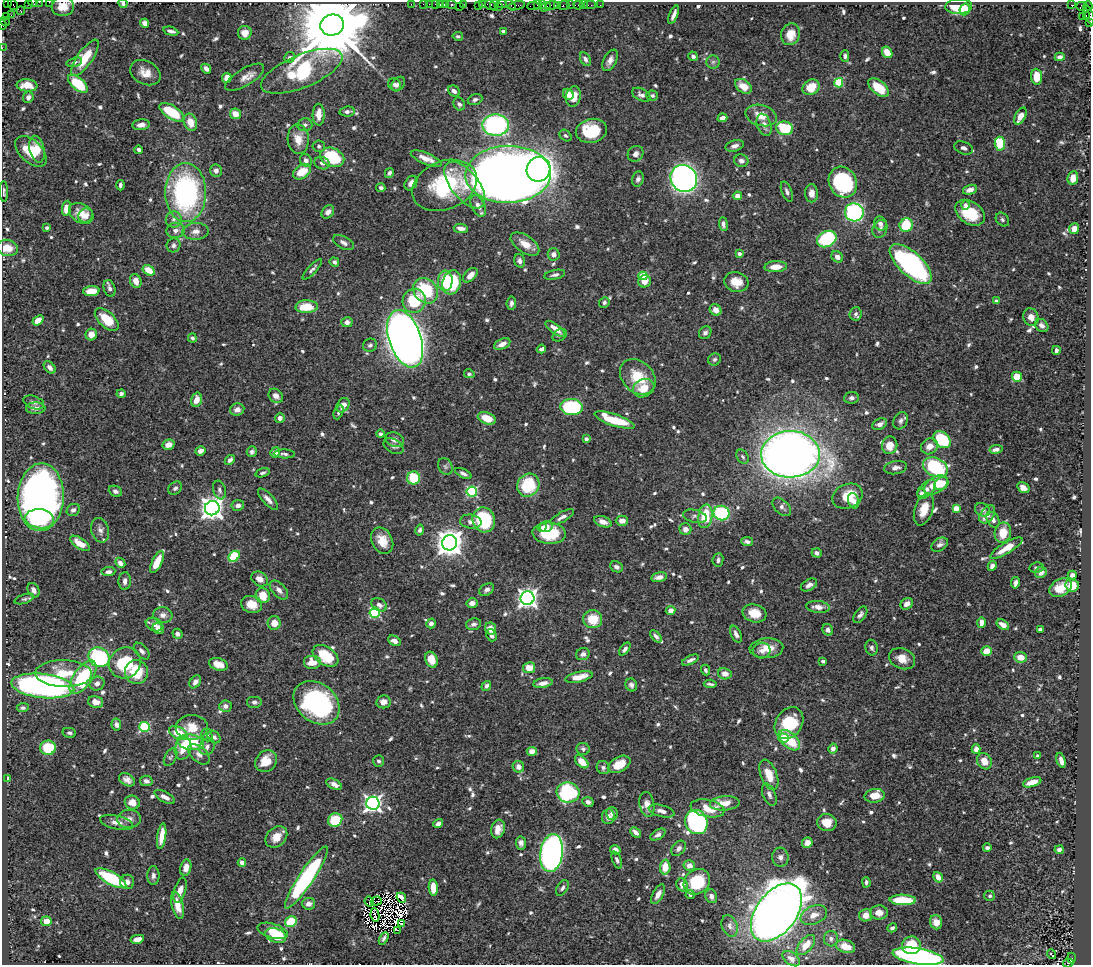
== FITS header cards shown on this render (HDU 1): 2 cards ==
NAXIS1  =                 1089
NAXIS2  =                  963

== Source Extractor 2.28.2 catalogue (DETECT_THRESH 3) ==
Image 1089 x 963 px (HDU 1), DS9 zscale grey, 1 PNG px = 1 image px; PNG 1093 x 967 px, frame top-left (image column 1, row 963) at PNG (2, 2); each listed source drawn as its Kron ellipse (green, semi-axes under 4 px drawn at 4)
Background 1.11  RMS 0.019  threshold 0.0556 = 3 sigma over >= 5 px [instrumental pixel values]
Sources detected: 787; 7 with non-positive FLUX_AUTO (blend fragments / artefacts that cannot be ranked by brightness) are neither listed nor drawn; of the other 780, the 500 brightest by FLUX_AUTO listed and drawn (280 fainter detections omitted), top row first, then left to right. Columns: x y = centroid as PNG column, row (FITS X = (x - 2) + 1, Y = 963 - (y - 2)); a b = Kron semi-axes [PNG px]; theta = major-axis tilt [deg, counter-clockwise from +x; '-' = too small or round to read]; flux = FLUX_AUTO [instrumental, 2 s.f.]
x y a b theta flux
33 2 4 2 - 110
39 2 2 2 - 8.5
49 2 2 2 - 22
7 3 2 2 - 6.1
28 3 2 2 - 32
123 3 4 4 - 2.9
13 4 6 2 -54 37
411 4 2 2 - 26
423 4 2 2 - 23
429 4 2 2 - 32
445 4 3 3 - 75
451 4 5 3 - 110
463 4 3 2 - 65
502 4 4 2 - 160
436 5 4 3 - 230
440 5 3 2 - 81
478 5 4 2 - 95
483 5 4 3 - 160
491 5 6 4 -24 200
494 5 6 3 83 200
511 5 6 3 -50 29
517 5 8 3 11 240
537 5 3 2 - 78
542 5 3 3 - 40
552 5 7 3 5 190
558 5 3 2 - 85
564 5 6 3 10 110
570 5 2 2 - 18
578 5 5 3 - 100
583 5 2 2 - 18
590 5 6 2 0 17
600 5 2 2 - 10
1072 5 3 2 - 680
63 6 11 9 8 18
459 6 2 2 - 23
498 6 4 2 - 44
534 6 6 3 6 150
1082 6 5 4 - 31
1088 6 5 2 - 37
546 7 6 3 29 190
959 7 13 7 2 47
965 9 6 5 - 18
21 11 4 3 - 59
11 15 2 2 - 30
674 15 10 3 68 5.3
1089 15 11 3 -66 250
1082 16 2 2 - 30
1086 16 3 2 - 59
6 17 2 2 - 35
5 21 5 3 - 89
1089 22 3 2 - 66
145 23 5 4 - 7.3
2 25 5 2 - 43
332 25 12 10 15 20000
171 31 8 3 -14 4.3
503 31 4 3 - 3.4
245 33 7 7 - 9.4
790 34 11 9 72 19
458 36 5 4 - 2.8
2 48 2 2 - 21
887 52 6 5 - 18
693 56 5 4 - 4.2
845 56 5 4 - 3.6
289 57 6 5 - 2.8
1060 57 5 4 - 5.4
85 58 21 7 55 37
585 59 7 5 -61 4.1
610 60 11 6 62 7.6
74 62 8 4 16 3.6
713 62 6 6 - 3.2
206 69 5 4 - 5.2
302 71 43 16 22 170
145 73 16 11 -27 15
245 77 22 8 31 12
1037 77 8 5 -84 22
227 78 5 4 - 14
839 83 4 4 - 71
78 84 12 6 -41 62
394 84 7 6 - 4
398 84 8 5 50 5.3
27 85 10 6 -5 19
743 86 9 6 -36 18
811 87 9 7 34 26
879 88 12 6 -40 36
454 91 6 5 - 5.3
568 94 6 5 - 14
641 95 10 6 -28 5
652 96 6 5 - 3.5
28 97 6 5 - 6.3
573 97 10 7 77 18
475 99 7 5 20 3.7
459 104 7 5 -66 4.5
347 111 7 5 8 5
172 112 14 6 -32 60
235 114 6 5 - 13
319 115 11 6 88 15
761 115 16 10 -16 18
1020 116 9 5 61 12
722 118 5 4 - 7.5
190 122 9 6 -69 17
141 125 8 5 7 7.2
305 125 7 6 - 4
496 125 13 11 -3 240
764 125 11 7 -72 8.1
785 128 8 7 - 73
591 131 16 12 13 59
565 135 6 5 - 2.9
298 139 15 10 -85 17
1000 144 7 5 -86 58
319 146 6 5 - 3.1
735 146 9 5 16 5.2
964 148 9 6 -22 4.9
37 149 13 7 -76 19
139 150 4 3 - 3.9
31 151 19 11 -43 31
636 154 8 7 - 5.2
332 157 12 9 -23 85
426 159 16 5 -23 13
306 160 6 5 - 5.2
741 161 7 6 - 4.2
322 163 8 6 -15 4.6
538 169 12 11 - 410
216 171 6 6 - 4.4
302 172 10 6 33 24
389 173 5 4 - 3.2
508 174 43 28 1 2300
684 178 14 13 - 550
1073 178 7 5 80 13
638 179 7 6 - 4.5
843 182 16 13 -62 130
411 183 8 5 57 8.5
120 185 5 3 - 3.8
445 185 34 24 22 120
465 185 28 14 -52 31
381 188 4 4 - 2.9
970 190 7 4 18 7.3
4 191 10 3 -89 2.9
186 192 29 20 -90 250
787 192 11 5 -68 4.5
811 193 9 6 -89 8.3
737 196 4 4 - 9.3
966 205 5 3 - 2.8
478 206 11 6 -63 10
66 208 7 4 80 15
328 212 7 5 49 6.1
854 212 9 9 - 180
81 213 13 9 -30 18
970 213 16 11 -33 46
86 216 8 7 - 7
174 219 8 8 - 6.1
1002 220 7 6 - 3
723 224 7 4 -84 4.6
880 224 7 6 - 6.5
906 225 7 6 - 52
47 228 4 3 - 2.9
461 228 7 4 -8 7.7
880 229 9 7 66 5.8
1074 229 5 5 - 13
175 230 9 7 9 7
196 231 13 8 3 8.4
827 239 10 7 28 120
344 243 11 6 -29 5.2
525 244 16 8 -35 18
174 245 7 6 - 3.6
7 248 10 8 -12 17
554 254 6 6 - 7.2
739 254 4 3 - 5.9
837 257 6 5 - 7.2
519 261 7 5 -73 4.4
334 262 5 4 - 3.2
911 264 26 11 -43 310
776 267 11 5 3 15
312 269 13 4 47 4
149 270 6 4 -32 24
470 275 8 5 46 9.4
555 275 10 4 12 4.2
643 276 4 4 - 40
136 281 7 5 -67 10
445 281 10 7 85 33
645 281 6 6 - 11
452 282 12 9 73 74
736 282 12 9 -16 18
110 288 8 5 -72 4.1
91 291 8 5 5 21
426 291 13 11 -48 66
414 301 12 11 - 56
997 301 4 3 - 4.1
604 302 5 5 - 3.2
511 303 6 4 84 4.1
307 307 11 6 2 29
716 310 6 5 - 9.2
856 314 6 6 - 3.5
1031 317 9 7 -65 9.5
107 319 14 7 -44 33
38 320 6 4 37 12
347 322 6 5 - 7.1
1042 325 7 5 -42 4.9
555 329 12 4 -37 11
705 333 7 5 46 3.5
91 334 6 6 - 11
560 335 8 5 35 3
192 338 4 4 - 2.9
405 339 30 16 -71 2300
502 344 9 5 26 9.2
370 345 7 6 - 3.4
541 349 5 3 - 4.5
1056 350 4 3 - 4.3
714 359 6 6 - 3
50 367 7 5 -47 5.2
469 374 5 4 - 3.5
638 377 20 15 -44 42
1017 377 5 5 - 24
643 388 11 8 25 18
121 394 4 4 - 3.6
276 396 8 6 -43 6.9
851 398 7 5 8 3.7
196 400 7 5 74 11
34 402 11 6 -20 4.5
343 405 8 6 56 12
571 407 11 8 -5 110
36 408 10 5 2 6.8
237 410 7 6 - 6.7
339 412 7 4 68 3
280 418 5 5 - 6
487 418 9 6 -20 19
615 420 21 6 -18 51
901 421 9 7 61 4.7
880 424 8 5 26 7.3
381 434 4 4 - 2.9
586 439 4 4 - 4.1
394 440 10 7 -22 8.1
942 440 10 7 -42 79
168 445 6 5 - 12
890 445 9 7 80 17
394 446 11 6 -30 4.6
929 446 9 7 35 12
996 449 7 4 10 5.6
200 451 5 4 - 7.7
252 452 6 5 - 3.8
275 452 5 4 - 9.8
284 454 10 4 -2 3.7
790 454 29 23 1 1500
743 457 8 5 -56 2.9
230 460 6 4 45 4.4
445 466 9 7 -58 3.4
935 467 13 9 -25 120
896 468 11 6 11 6.8
262 473 7 4 17 3.3
463 473 9 4 -27 4.1
413 478 6 6 - 45
941 484 8 5 32 17
528 485 12 10 54 60
936 485 13 8 31 33
175 488 7 6 - 3.2
1023 488 6 5 - 7.3
927 489 11 6 46 6.1
219 490 9 6 -73 4
115 491 7 5 -23 4.2
472 492 5 5 - 120
921 493 4 4 - 3
847 496 16 12 23 35
41 497 34 23 87 770
268 499 13 5 -47 6.9
854 501 8 5 -73 6.3
238 505 6 5 - 5.7
782 507 11 7 -44 6
212 508 7 7 - 1100
956 508 4 4 - 25
73 510 7 6 - 4.1
924 510 16 9 71 18
982 510 8 6 -32 3.7
722 513 8 7 - 100
987 514 10 6 54 11
695 516 12 6 -13 4.5
705 516 12 7 81 44
562 517 13 5 29 6
40 519 14 9 -7 47
484 520 13 11 -68 95
993 520 8 5 -60 5.8
622 521 6 5 - 8.6
471 522 11 7 -8 6.4
603 522 9 5 -20 9.5
542 527 4 4 - 4.4
546 527 6 5 - 8.4
685 529 6 6 - 6.4
100 530 12 9 -76 7.3
420 530 6 4 77 3.2
549 533 17 10 -3 55
1003 533 10 8 79 26
382 541 14 10 -62 19
747 541 6 4 -8 4.2
80 543 11 5 -34 15
450 543 7 7 - 1600
940 545 9 6 32 4.3
1006 548 18 5 31 22
817 553 5 4 - 5
234 556 6 5 - 70
718 560 7 5 81 4
157 562 12 5 65 21
120 563 5 4 - 7.2
992 566 5 4 - 4.8
616 567 7 5 -25 4.1
1037 568 7 5 9 3.4
108 572 7 4 6 4.6
1041 573 6 5 - 9.1
1072 575 4 4 - 5.6
659 577 8 4 11 7.2
260 579 9 6 -31 9.8
125 581 9 6 86 6.2
1015 583 6 4 79 5
809 585 9 5 30 6.4
1072 585 7 6 - 22
1061 588 12 8 30 19
33 590 7 5 -61 5.6
279 590 11 6 -47 7.1
487 590 8 5 33 4.1
263 596 7 7 - 24
527 598 7 7 - 690
24 599 10 4 18 3
472 603 5 5 - 7.5
252 604 10 8 -15 18
907 604 7 5 37 8
379 605 8 6 -31 5.6
818 607 12 6 -5 11
671 611 5 4 - 8
375 613 5 5 - 130
754 613 12 9 -16 20
163 615 10 7 -6 8.3
860 615 9 5 54 4.2
593 619 9 9 - 30
981 622 5 4 - 7.3
274 623 7 6 - 14
431 623 5 4 - 4.9
474 624 8 5 14 3.9
154 625 9 6 -23 7.8
1003 625 7 4 -33 9.2
158 628 6 5 - 7.5
491 628 6 5 - 9.4
1040 629 4 3 - 2.9
828 630 6 5 - 4.8
177 634 5 5 - 3.7
736 634 9 5 -65 5.5
492 635 6 5 - 6
656 636 7 4 -50 4.5
394 641 7 5 -28 7.3
766 648 17 10 4 19
872 648 8 6 -77 4.1
625 649 7 4 52 4.2
142 651 10 5 -49 4.3
762 651 9 8 - 6
987 651 5 5 - 23
583 654 7 6 - 4.5
325 656 14 9 -35 42
99 657 11 9 -32 140
1020 657 6 5 - 14
902 659 13 10 -23 15
431 660 8 6 -68 18
690 660 9 4 25 5.1
823 661 4 3 - 3.7
312 662 9 7 0 16
125 663 16 15 - 71
219 664 10 6 -18 13
529 668 6 5 - 18
705 670 5 4 - 3.4
136 672 12 11 - 40
64 674 28 13 -2 40
725 674 7 5 -11 9
83 677 19 9 54 100
579 677 14 5 13 17
195 682 7 5 54 5
543 683 10 4 9 8.1
97 684 7 7 - 6.8
710 684 6 3 -5 3
631 685 6 5 - 4.5
43 686 31 12 -6 480
486 686 5 4 - 3.7
96 702 7 6 - 12
254 702 8 6 0 3.9
383 702 7 6 - 8.5
317 703 25 19 -38 200
225 706 6 6 - 5.7
23 708 6 4 4 3.4
789 723 17 13 55 64
116 725 6 5 - 4.1
144 727 5 5 - 110
192 727 16 12 2 21
69 733 7 5 -12 3
178 733 10 6 -25 29
207 735 6 5 - 3.6
214 737 7 5 -40 3.8
783 738 5 4 - 13
789 740 13 7 -41 40
191 742 13 7 -9 67
207 747 9 7 59 4.9
48 748 8 7 - 50
183 748 11 8 75 19
833 748 5 4 - 6.6
583 749 6 6 - 3.1
976 749 5 4 - 7.9
532 751 5 4 - 11
199 754 13 7 -42 6.6
1038 756 4 3 - 2.8
170 757 10 5 62 2.8
1061 760 8 4 -75 7.7
266 761 12 10 43 21
378 761 6 5 - 3.5
984 761 8 7 - 13
582 762 8 5 -44 19
619 764 12 7 28 21
518 767 6 5 - 9.4
603 768 7 6 - 4
769 775 16 8 -69 20
8 778 3 3 - 8.5
127 780 8 6 -29 6.5
146 781 6 5 - 4.8
1032 782 9 4 17 12
334 784 8 5 -27 7.3
568 793 11 10 - 140
769 795 12 6 -67 5
875 796 10 7 10 19
165 797 11 5 -29 8.4
132 802 7 6 - 13
588 802 6 4 -26 4.1
373 803 6 6 - 520
725 803 15 7 4 19
647 804 12 7 -79 9.9
707 808 17 8 -11 23
662 811 13 6 -15 6.7
612 813 6 5 - 4.9
608 817 7 6 - 7.6
129 819 12 9 6 8
335 820 7 6 - 45
117 822 17 7 -13 10
696 822 12 11 - 260
827 823 10 8 -11 17
438 824 5 4 - 7.3
498 829 9 6 73 12
635 832 6 3 -44 5.3
658 835 8 4 32 4.8
162 836 13 4 81 17
276 837 12 9 44 16
521 843 6 5 - 4.7
807 843 5 5 - 8.3
679 848 8 6 48 4.7
987 848 4 3 - 3.9
615 850 5 4 - 6.1
1059 850 4 4 - 5.4
551 853 19 11 82 630
780 857 9 8 - 5.6
617 860 9 4 -67 3.5
242 863 4 4 - 6.2
689 866 5 5 - 8.6
665 867 7 5 87 21
186 868 8 5 78 10
153 876 9 6 88 5.1
306 877 37 7 56 220
938 877 5 4 - 9.4
111 878 17 6 -29 89
127 882 7 7 - 6.1
697 882 14 12 39 57
866 882 5 3 - 2.8
682 885 7 5 -62 12
433 888 8 4 -87 23
562 888 9 5 57 3.7
180 890 13 5 74 13
658 894 11 5 60 7.2
690 895 4 4 - 3.5
711 896 7 5 -69 5.3
990 896 5 5 - 2.9
401 898 5 3 - 3.1
903 900 13 5 -2 48
376 901 6 2 18 3.4
369 902 5 2 - 3.9
309 904 6 6 - 7.6
177 905 14 5 -76 16
776 912 33 20 53 1900
879 913 9 7 3 10
375 915 7 2 -81 3.1
814 915 14 9 24 11
866 915 6 6 - 11
46 921 5 5 - 15
291 922 6 5 - 43
936 922 7 6 - 11
401 923 4 2 - 3.4
730 926 11 7 -69 5.5
892 928 5 4 - 3
398 930 3 2 - 34
272 931 15 7 -17 32
276 936 11 7 -21 30
384 938 7 3 61 3.6
137 939 7 4 11 12
831 939 8 7 - 4.6
806 945 12 6 49 16
911 945 9 9 - 42
845 946 10 6 -19 18
1051 954 5 3 - 6.4
918 956 25 8 -9 400
1071 958 5 3 - 270
791 959 10 6 -37 5.4
1068 963 5 3 - 230
At the frame edge (FLAGS 8, measured only in part): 14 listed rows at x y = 33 2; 39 2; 49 2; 7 3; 28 3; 123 3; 13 4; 63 6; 1089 15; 5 21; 1089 22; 2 25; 2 48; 1068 963
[280 fainter detections neither listed nor drawn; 7 non-positive-flux detections neither listed nor drawn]